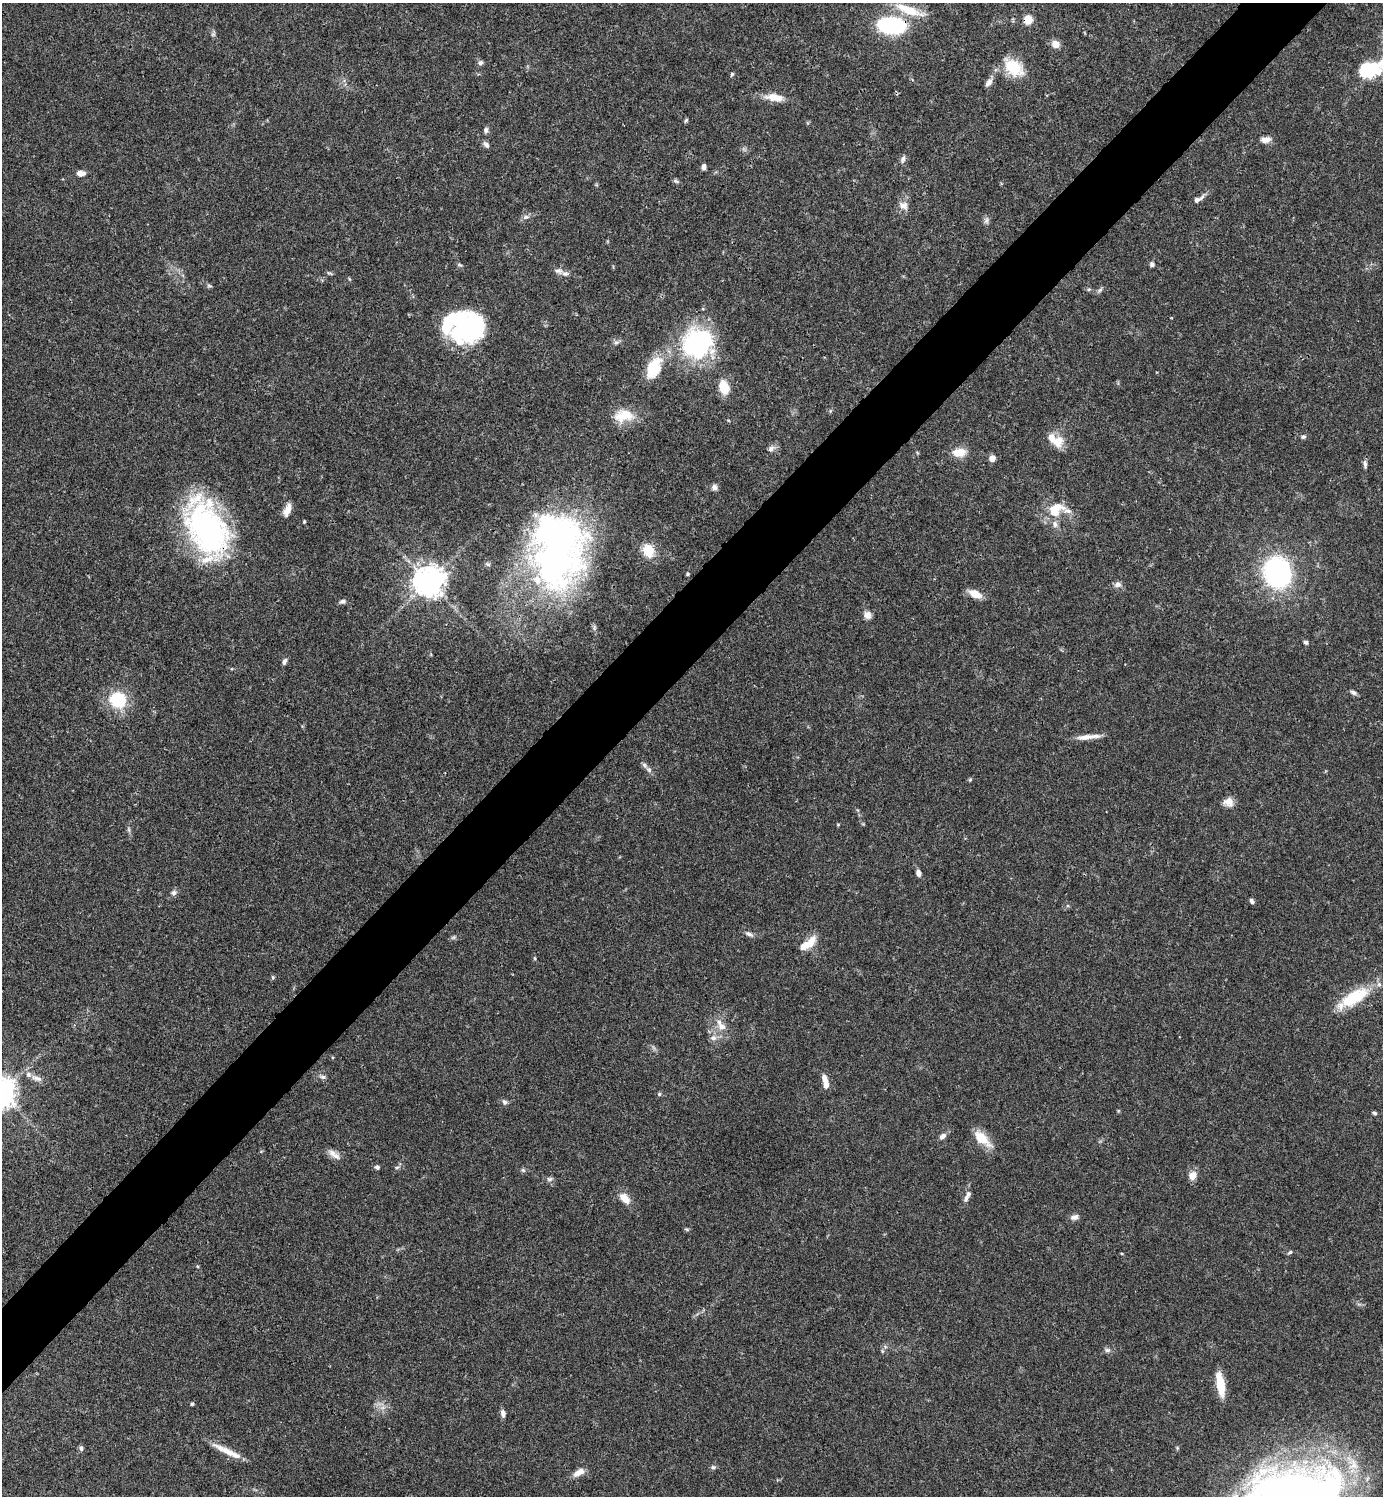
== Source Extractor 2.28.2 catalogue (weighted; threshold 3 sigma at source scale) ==
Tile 10 of 4 x 4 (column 2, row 3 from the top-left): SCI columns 1681-3061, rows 1495-2988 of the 5980 x 5981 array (HDU 1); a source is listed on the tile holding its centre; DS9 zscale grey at full resolution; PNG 1385 x 1498 px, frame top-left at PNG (2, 3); no overlay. Shown black and unused: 5% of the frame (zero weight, under 3 of 4 exposures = <1% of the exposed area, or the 3 px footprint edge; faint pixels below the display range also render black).
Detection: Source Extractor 2.28.2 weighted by HDU 2 'WHT'; one run over the whole footprint, this tile lists its part. Background 0.0381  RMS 0.0026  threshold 0.0118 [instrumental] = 3 sigma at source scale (4.5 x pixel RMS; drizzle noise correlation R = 1.50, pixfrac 1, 0.05/0.05 arcsec/px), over >= 5 px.
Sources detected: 124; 2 too faint to see at this stretch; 3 inside a brighter object's white glare — not listed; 11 inside a brighter listed object's ellipse — not listed separately; the other 108 listed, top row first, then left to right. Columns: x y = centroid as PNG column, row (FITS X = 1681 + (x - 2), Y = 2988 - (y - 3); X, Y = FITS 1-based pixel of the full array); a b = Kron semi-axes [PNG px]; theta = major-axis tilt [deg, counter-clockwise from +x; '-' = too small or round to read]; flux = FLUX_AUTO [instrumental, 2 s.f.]
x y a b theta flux
909 10 42 11 -20 6.6
1028 20 8 7 - 4.4
891 25 20 12 -5 37
1055 44 10 8 -31 2
480 63 7 6 - 0.73
1013 67 27 17 -39 8.5
1367 70 19 16 -86 8.2
732 74 5 4 - 0.41
989 82 11 6 56 1.4
773 97 21 11 1 3.5
686 120 7 4 54 0.39
486 130 7 5 -89 0.74
1266 140 12 7 4 1.8
486 145 9 6 -49 0.82
903 159 10 5 75 0.88
704 167 6 5 - 0.98
81 173 10 6 0 1.6
676 181 9 4 -19 0.53
1198 199 17 6 31 1.3
903 205 14 10 -24 1.9
526 217 9 6 2 0.9
986 220 10 6 68 0.8
1152 264 6 6 - 0.68
459 265 7 4 -18 0.43
558 271 11 8 -3 1.3
329 273 9 3 -22 0.4
209 286 8 4 -9 0.41
1100 290 10 4 45 0.6
463 327 43 23 79 22
616 342 8 6 24 0.8
697 343 37 36 - 34
654 368 30 16 66 8.7
724 387 14 9 -75 6.1
830 411 6 4 72 0.33
624 416 25 15 8 6.3
1303 437 6 5 - 0.56
1057 441 17 16 - 4.1
771 448 11 7 40 1.1
959 452 16 10 3 4
992 458 6 6 - 1.9
1365 464 11 5 -85 0.79
714 487 7 7 - 0.98
1056 507 16 10 10 3.8
288 509 14 6 69 2.5
304 521 4 3 - 0.29
1055 524 11 7 -75 1.3
207 528 60 35 -65 71
555 550 88 59 87 130
648 551 17 13 -68 5.2
488 564 8 5 -17 0.55
1277 572 20 17 -72 59
688 574 4 4 - 0.35
428 582 10 9 - 360
1118 584 10 8 7 1.2
975 594 16 8 -25 3
342 601 8 6 14 0.72
867 615 8 8 - 1.9
1306 642 6 5 - 0.6
284 661 9 5 73 0.76
1353 692 9 5 -27 0.74
118 700 17 16 - 13
1088 737 31 5 6 2.7
649 770 10 6 -46 1
970 780 5 5 - 0.32
1228 802 12 12 - 2.2
838 824 5 3 - 0.25
129 830 7 4 -72 0.49
918 873 8 6 -69 1.2
173 893 8 6 11 0.84
1252 901 6 4 -67 0.66
749 934 11 6 -28 0.97
453 937 8 5 20 0.51
811 942 17 9 61 3.4
535 958 5 3 - 0.29
273 977 6 4 -88 0.42
1353 998 42 14 31 12
722 1026 12 10 -35 2.2
713 1038 9 7 6 1.3
323 1077 9 5 -14 0.73
36 1078 18 7 -18 1.7
825 1079 11 7 -70 1.7
659 1094 5 5 - 0.47
505 1102 9 6 -29 0.72
1374 1113 5 5 - 0.49
942 1136 10 6 43 1.2
982 1138 27 11 -42 5.2
332 1153 13 9 -30 1.8
377 1167 6 5 - 0.65
397 1168 6 5 - 0.54
523 1170 7 4 -45 0.43
1192 1176 10 8 51 2.3
549 1179 8 6 0 0.72
967 1197 17 6 65 1.3
625 1198 14 8 -46 3.2
1075 1217 11 7 15 1.2
687 1229 7 4 -19 0.39
1290 1252 6 4 29 0.44
1122 1254 5 2 - 0.26
1107 1350 8 6 -14 0.73
882 1351 6 4 -72 0.34
1220 1384 27 8 -82 6.1
192 1404 4 4 - 0.38
503 1414 9 5 -77 1
81 1448 7 5 -74 0.59
1177 1448 5 4 - 0.33
227 1451 38 6 -26 4
713 1467 8 5 0 0.56
578 1473 14 7 31 2.3
Overlapping masked pixels (flux is a lower limit): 3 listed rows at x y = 1028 20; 891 25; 207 528